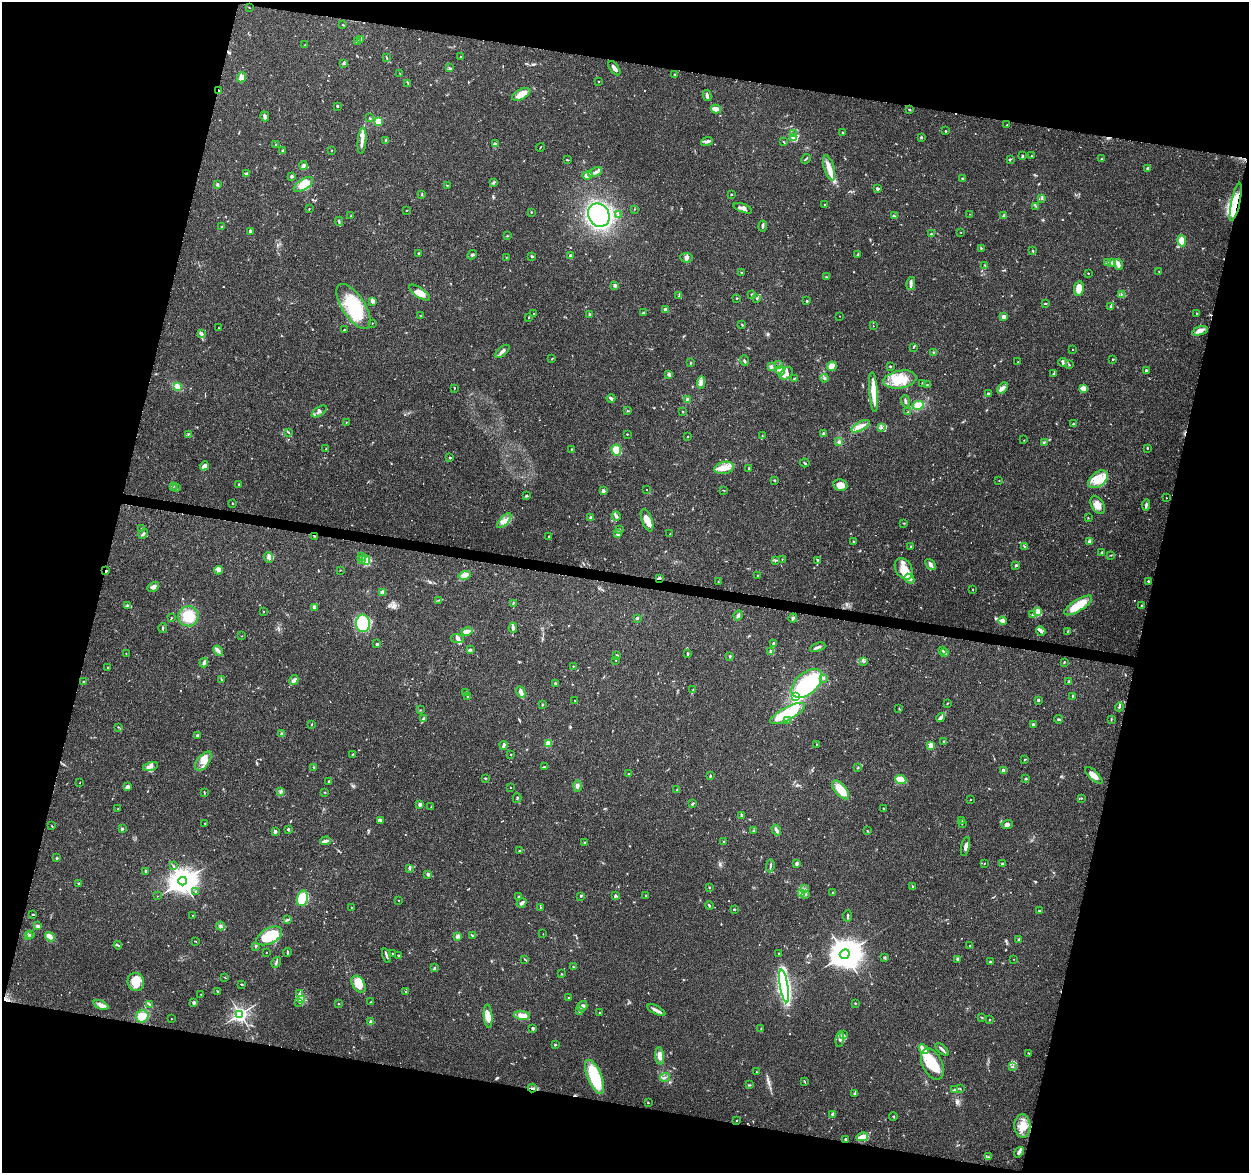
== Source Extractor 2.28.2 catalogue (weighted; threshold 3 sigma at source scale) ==
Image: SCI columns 18-5004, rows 241-4922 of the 5014 x 5210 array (HDU 1 of 3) = the unmasked area's bounding box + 8 px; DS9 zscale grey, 4 x 4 block average (1 PNG px = mean of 4 x 4 image px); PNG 1251 x 1175 px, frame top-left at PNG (2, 2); each listed source drawn as its Kron ellipse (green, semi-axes under 4 px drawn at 4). Shown black and unused: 28% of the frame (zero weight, under 3 of 4 exposures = <1% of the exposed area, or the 3 px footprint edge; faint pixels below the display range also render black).
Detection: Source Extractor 2.28.2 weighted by HDU 2 'WHT'. Background 0.0369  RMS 0.0034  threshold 0.0152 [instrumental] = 3 sigma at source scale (4.5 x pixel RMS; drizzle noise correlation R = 1.50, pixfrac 1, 0.0396/0.0396 arcsec/px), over >= 5 px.
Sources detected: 815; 5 too faint to see at this stretch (4 x 4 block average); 3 inside a brighter object's white glare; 6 cosmic-ray / hot-pixel residue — neither listed nor drawn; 18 coinciding with a brighter row at this scale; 55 inside a brighter listed object's ellipse — not listed separately; of the other 728, all 500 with FLUX_AUTO >= 0.869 (the completeness limit of this list) listed and drawn (228 fainter detections not listed), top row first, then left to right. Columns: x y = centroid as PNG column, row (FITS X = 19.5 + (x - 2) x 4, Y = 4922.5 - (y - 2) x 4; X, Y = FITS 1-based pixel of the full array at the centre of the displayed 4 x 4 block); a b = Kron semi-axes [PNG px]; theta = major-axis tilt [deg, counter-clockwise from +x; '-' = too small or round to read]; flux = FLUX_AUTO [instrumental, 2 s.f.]
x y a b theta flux
249 8 2 2 - 0.93
343 25 3 2 - 1.5
361 39 3 2 - 1.8
357 41 3 2 - 3.4
305 45 2 2 - 2
461 56 2 2 - 0.92
387 58 2 2 - 1
343 63 3 2 - 1.7
449 68 3 2 - 1.7
614 68 8 3 -54 9.7
400 73 2 2 - 0.9
675 75 3 2 - 1.4
241 77 5 4 - 11
599 82 2 2 - 1.2
408 84 2 2 - 1
219 91 3 2 - 1.6
521 94 10 5 28 24
707 96 5 3 - 4.5
338 107 3 2 - 1.6
716 109 5 4 - 11
909 110 2 2 - 2
265 116 5 2 - 6.8
370 118 3 2 - 1.4
379 121 2 2 - 120
1007 125 2 2 - 1.4
945 131 2 2 - 1.1
843 133 2 2 - 9.4
794 134 3 2 - 1.4
921 137 2 2 - 5.9
794 138 2 2 - 39
386 140 4 2 - 2.8
362 141 13 3 85 12
707 142 6 3 19 5.9
783 142 2 2 - 0.94
496 144 2 2 - 1.1
276 145 2 2 - 7.5
540 147 4 2 - 1.3
331 150 2 2 - 2
282 151 4 2 - 1.8
1023 156 2 2 - 1.1
1032 156 2 2 - 1.3
1102 158 2 2 - 6.5
806 159 5 2 - 2.1
1010 159 3 2 - 1.9
568 160 4 2 - 1.3
304 166 4 3 - 11
829 168 13 5 -73 17
1148 169 2 2 - 16
595 172 7 3 24 7.1
246 173 2 2 - 2.3
587 175 5 3 - 10
292 176 3 2 - 3.7
962 179 3 2 - 1.5
493 183 3 2 - 1.7
217 184 2 2 - 15
303 184 11 5 34 25
447 185 3 2 - 1
877 189 3 2 - 3.3
422 195 3 2 - 2
731 195 2 2 - 3.8
1042 198 2 2 - 1.4
1236 202 19 4 77 38
825 205 2 2 - 1.5
1036 206 2 2 - 0.89
743 208 9 4 -21 8.9
309 209 2 2 - 1.6
634 209 2 2 - 0.98
406 210 2 2 - 0.96
531 212 2 2 - 1.9
618 214 2 2 - 0.92
970 214 2 2 - 0.97
351 215 3 2 - 1.3
599 215 12 10 -58 320
894 216 4 2 - 2.4
1004 216 2 2 - 22
339 221 4 2 - 2.4
763 226 5 2 - 5.1
222 227 3 2 - 1.3
250 231 3 2 - 6.1
961 232 2 2 - 1.9
931 234 2 2 - 4.4
507 236 2 2 - 1.1
1182 241 6 4 -76 29
981 248 3 2 - 1.5
1033 251 2 2 - 1.9
419 253 2 2 - 2.7
858 254 2 2 - 1.5
472 255 5 2 - 3.1
532 256 3 2 - 2.7
571 256 2 2 - 5.4
506 257 2 2 - 2.9
686 258 6 4 -6 6.5
1108 262 4 3 - 7.5
1112 262 4 3 - 3.8
1118 264 6 3 -75 9
984 265 2 2 - 1.2
1159 271 2 2 - 1.1
741 273 2 2 - 1.6
1088 273 2 2 - 2.2
826 277 3 2 - 1.4
911 284 6 3 77 5.6
615 285 2 2 - 21
1079 288 7 4 80 23
419 293 12 4 -35 20
752 294 3 2 - 2.6
1121 294 2 2 - 0.98
679 296 2 2 - 1.5
737 298 2 2 - 3.3
756 299 2 2 - 1.3
373 301 2 2 - 31
807 301 2 2 - 6
1045 303 2 2 - 2
354 306 26 11 -57 100
1111 307 3 2 - 6.3
665 309 3 2 - 4.8
643 313 2 2 - 8.6
1196 313 2 2 - 2.5
534 314 2 2 - 2.4
590 314 2 2 - 10
421 316 2 2 - 1.3
840 316 2 2 - 1
529 317 2 2 - 4.5
1003 317 2 2 - 32
372 323 2 2 - 2
742 325 3 2 - 1.7
873 326 2 2 - 1.5
219 328 2 2 - 1.9
344 330 2 2 - 1
1200 331 8 4 18 11
201 333 4 2 - 5.8
913 347 3 2 - 1.2
1073 350 2 2 - 1.1
502 351 9 3 40 6.8
934 352 3 2 - 1.4
552 359 2 2 - 1.3
1113 359 2 2 - 3.9
744 361 5 2 - 3.3
1018 362 2 2 - 1.3
1063 362 4 2 - 4
691 363 2 2 - 7.7
1069 364 3 2 - 1.2
779 365 2 2 - 1.5
832 366 5 4 - 16
771 367 4 4 - 4.6
890 367 3 2 - 1.8
1146 370 2 2 - 6.7
780 371 5 4 - 7.1
786 373 7 5 42 9
1054 373 3 2 - 1.5
669 374 2 2 - 23
794 378 2 2 - 1.4
824 378 4 3 - 4
900 379 16 9 10 51
701 382 6 3 84 7.9
923 383 2 2 - 1
927 385 3 2 - 1.2
177 386 4 2 - 3.9
454 388 3 2 - 1.1
1003 388 6 3 47 6
1084 388 4 3 - 17
874 392 20 4 -86 45
988 393 2 2 - 5.9
611 398 4 2 - 4.9
687 400 2 2 - 22
905 401 6 2 -73 3.3
918 405 6 4 12 20
319 411 8 3 35 5.2
627 411 2 2 - 1.1
908 411 2 2 - 1.1
682 412 2 2 - 4.9
346 422 2 2 - 1.5
1073 424 2 2 - 6.8
860 426 10 3 28 15
881 427 3 2 - 1.6
289 432 2 2 - 1.1
188 434 2 2 - 1.6
627 434 2 2 - 1.2
824 434 2 2 - 18
762 436 2 2 - 1
687 437 2 2 - 3
1024 440 2 2 - 0.88
839 442 3 3 - 3.7
1044 442 3 2 - 1.7
1147 448 3 2 - 1.6
326 449 2 2 - 2.3
571 449 2 2 - 1.6
616 450 5 5 - 25
450 457 2 2 - 6
805 463 5 2 - 1.9
204 466 5 3 - 11
724 468 10 6 12 19
749 468 2 2 - 3
1098 479 11 7 38 29
774 480 2 2 - 2.4
999 480 2 2 - 1.5
239 484 2 2 - 3.3
840 485 7 6 - 17
174 486 2 2 - 0.9
177 488 2 2 - 1.4
646 490 2 2 - 1.9
723 490 3 2 - 0.89
603 491 2 2 - 26
527 496 3 2 - 3.3
1166 498 2 2 - 1.5
233 503 2 2 - 4.7
1098 505 10 6 -59 17
1146 505 6 2 84 3.7
616 516 5 2 - 7.6
591 517 2 2 - 16
1088 518 2 2 - 1.8
647 520 12 5 -70 20
504 521 9 3 47 11
904 523 3 2 - 0.98
142 528 3 2 - 1.1
619 529 3 2 - 2.3
143 534 5 2 - 3.9
618 534 4 2 - 14
670 534 2 2 - 1.1
314 536 2 2 - 1.3
549 536 2 2 - 2
853 541 2 2 - 3.2
1090 541 2 2 - 26
911 546 2 2 - 5.9
1025 546 2 2 - 0.93
1102 552 2 2 - 1.8
1111 555 2 2 - 0.87
362 556 2 2 - 1.2
269 557 5 4 - 7.4
362 559 3 2 - 2.5
782 559 2 2 - 1.4
366 560 5 3 - 6.1
776 560 2 2 - 1
817 560 4 2 - 1.8
930 565 6 3 -50 6.5
1016 565 3 2 - 2.3
904 569 11 8 -60 26
218 570 4 4 - 4.8
340 570 2 2 - 1.2
106 571 2 2 - 2.4
464 575 6 4 13 8
757 575 2 2 - 1.6
659 578 4 2 - 3.4
909 579 5 3 - 7.3
1148 581 2 2 - 1.9
718 582 2 2 - 0.94
153 587 6 4 30 7.4
972 590 2 2 - 2.6
382 592 3 3 - 5.1
439 600 3 2 - 1.8
513 603 3 2 - 1.5
128 605 3 2 - 2.2
1078 605 16 5 32 43
1141 606 3 2 - 1.5
314 607 2 2 - 22
1038 611 4 4 - 8.7
263 612 2 2 - 0.94
1032 614 3 2 - 1.7
738 615 5 3 - 4.7
188 616 10 10 - 49
171 618 3 2 - 0.98
637 618 2 2 - 10
793 618 4 3 - 3.9
1003 621 4 3 - 11
363 623 9 7 -89 83
163 628 5 2 - 2
513 628 5 2 - 8.3
467 631 6 3 14 13
1041 631 5 3 - 4.1
1068 631 3 2 - 0.94
242 636 2 2 - 0.93
457 639 7 4 -5 6.8
377 644 2 2 - 9.6
774 644 2 2 - 16
818 647 8 2 20 5.2
470 650 4 2 - 2.4
218 651 6 2 -46 4
770 651 2 2 - 4.5
942 651 2 2 - 2.1
688 653 3 2 - 2.8
945 653 2 2 - 32
126 654 2 2 - 0.92
617 656 2 2 - 11
730 656 2 2 - 7
616 660 2 2 - 2.1
864 661 2 2 - 0.96
204 662 5 2 - 5.6
1064 662 3 2 - 1.3
573 666 2 2 - 2.6
108 667 2 2 - 1.5
824 678 2 2 - 2.1
221 679 2 2 - 0.91
294 680 5 4 - 6.4
1069 681 2 2 - 7.8
84 682 3 2 - 1.3
555 683 2 2 - 3.4
807 683 18 10 42 180
693 690 4 2 - 3
466 692 3 2 - 1.8
521 692 6 3 -65 14
1073 696 4 2 - 2.3
468 697 2 2 - 1.2
795 697 2 2 - 36
1038 700 2 2 - 11
575 701 2 2 - 1.8
947 703 3 2 - 1.2
542 704 2 2 - 7.9
1119 707 4 2 - 4.5
899 709 2 2 - 1
420 710 2 2 - 1.7
787 714 19 6 28 57
941 718 5 3 - 4.4
423 719 3 2 - 3.1
1059 719 4 2 - 3
1111 719 2 2 - 1.2
788 720 3 2 - 1.9
1033 724 2 2 - 11
311 725 2 2 - 1.2
118 727 2 2 - 1.3
282 734 3 2 - 4.2
197 736 4 2 - 3
944 741 2 2 - 4.8
548 743 2 2 - 78
504 745 4 2 - 5.9
817 745 2 2 - 2.5
931 745 2 2 - 45
353 754 3 2 - 1.4
511 754 2 2 - 2.7
1024 760 2 2 - 1
203 761 11 6 53 17
150 766 7 3 13 7
545 766 3 2 - 1.4
314 767 3 2 - 1.3
858 768 2 2 - 1.3
1003 770 2 2 - 21
629 774 3 2 - 3.2
1094 775 11 4 -45 18
710 776 3 2 - 2.2
485 778 3 2 - 1.9
1026 779 2 2 - 5
901 780 6 4 -22 31
329 781 2 2 - 13
80 783 2 2 - 0.95
577 786 6 3 87 5.1
128 787 4 2 - 7.7
510 787 2 2 - 1.5
677 790 3 2 - 2
841 790 11 5 -50 39
281 791 4 2 - 2.9
325 792 2 2 - 1.1
204 793 4 2 - 1.5
517 798 5 2 - 2.9
1081 798 2 2 - 1.4
971 799 2 2 - 0.9
420 804 2 2 - 25
693 804 4 2 - 2.1
431 807 2 2 - 0.94
883 808 2 2 - 1.7
118 809 2 2 - 0.96
742 815 2 2 - 1.7
381 820 4 3 - 4.1
961 820 2 2 - 0.93
205 823 2 2 - 1.4
962 824 2 2 - 1
1007 824 5 4 - 6.6
52 826 3 2 - 1
122 829 2 2 - 12
288 829 2 2 - 3.2
754 830 3 2 - 1.4
776 830 6 3 -58 5.8
275 831 2 2 - 20
867 831 2 2 - 1.8
326 841 5 3 - 5.3
585 842 2 2 - 2
723 842 2 2 - 5.4
965 847 10 3 78 7.3
519 851 3 2 - 1.4
57 858 2 2 - 6
984 863 2 2 - 1.8
797 864 2 2 - 17
1002 864 2 2 - 9.8
173 865 2 2 - 1.1
770 866 6 2 83 3.3
409 869 3 2 - 1.5
146 871 2 2 - 8.9
428 874 2 2 - 23
183 881 4 4 - 2700
79 884 3 2 - 2.2
913 886 3 2 - 2.5
709 887 2 2 - 1.7
805 889 2 2 - 1.3
196 891 3 2 - 1.3
833 893 2 2 - 8.3
801 894 2 2 - 2.2
806 894 2 2 - 1.9
615 895 3 2 - 1.9
646 895 2 2 - 3.4
157 896 2 2 - 0.92
580 896 3 2 - 1.6
518 897 2 2 - 1.6
302 898 8 5 75 91
398 900 2 2 - 1.1
521 903 5 3 - 4.3
709 905 4 2 - 2.3
540 907 3 2 - 1.6
351 908 2 2 - 1.3
734 909 3 2 - 1.8
1040 911 2 2 - 1.5
33 914 3 2 - 1.9
193 915 2 2 - 2
847 916 5 2 - 3.1
287 920 2 2 - 1.6
37 926 2 2 - 7.3
220 926 4 2 - 3.6
543 934 2 2 - 1.2
30 935 3 2 - 2
472 935 2 2 - 1.7
28 936 2 2 - 1.3
269 936 14 7 28 69
458 936 2 2 - 33
50 937 5 3 - 16
1019 940 2 2 - 14
195 941 3 2 - 1.1
118 945 4 2 - 2.1
970 945 2 2 - 1.3
256 946 2 2 - 9.8
266 952 2 2 - 1.5
287 952 4 2 - 2.4
392 954 2 2 - 2.4
779 954 2 2 - 7
845 954 5 4 - 3700
386 956 7 2 -73 4.3
398 956 3 2 - 2.1
885 958 2 2 - 1.2
525 959 2 2 - 1.3
957 959 3 2 - 1.9
1014 959 2 2 - 0.88
991 961 4 2 - 3.4
276 962 6 2 58 2.8
435 967 3 2 - 2.7
573 967 2 2 - 1.1
561 974 2 2 - 1.1
225 978 3 2 - 1.1
136 982 9 8 - 39
242 984 2 2 - 1.7
358 984 9 6 -56 29
784 986 16 4 -80 470
217 991 3 2 - 1.2
406 991 2 2 - 2.3
201 994 2 2 - 1.8
299 994 3 2 - 1.2
568 998 2 2 - 1.6
302 999 3 2 - 1.8
299 1002 3 2 - 1.5
371 1002 2 2 - 6.2
194 1003 2 2 - 16
855 1003 2 2 - 4.1
339 1004 2 2 - 0.96
101 1005 8 3 -25 8.4
149 1005 3 2 - 2.3
582 1006 5 4 - 7.1
656 1010 10 2 -28 9.4
579 1011 2 2 - 2.6
600 1013 3 2 - 1.7
240 1014 2 2 - 770
522 1015 8 3 -5 18
142 1016 6 6 - 28
488 1016 12 4 -85 22
982 1017 2 2 - 1.4
171 1019 2 2 - 1.9
989 1020 2 2 - 1.1
371 1022 2 2 - 26
532 1028 3 3 - 2.9
761 1029 2 2 - 0.94
843 1035 3 2 - 2.2
840 1039 8 3 80 7
555 1045 2 2 - 7
924 1049 5 2 - 5.9
942 1049 8 2 -44 5.7
1029 1053 3 2 - 1.9
660 1056 9 4 -84 11
932 1064 17 10 -63 73
1013 1067 2 2 - 1.3
756 1072 2 2 - 1
594 1077 18 7 -67 100
665 1078 5 2 - 2.6
804 1081 3 2 - 1.6
749 1085 4 2 - 1.7
532 1088 4 2 - 2.5
960 1088 2 2 - 2.1
954 1090 3 3 - 3.9
854 1094 3 2 - 2.1
648 1103 2 2 - 3.5
833 1114 2 2 - 22
893 1116 4 2 - 1.5
737 1120 2 2 - 1.6
1022 1126 12 8 -87 31
862 1137 6 3 13 7.4
845 1139 2 2 - 9
1019 1152 6 3 53 5.7
988 1157 2 2 - 1.3
Overlapping masked pixels (flux is a lower limit): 5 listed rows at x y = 219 91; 1236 202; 106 571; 659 578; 532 1088
Diffuse or blended objects may show on this block-average render without a row.